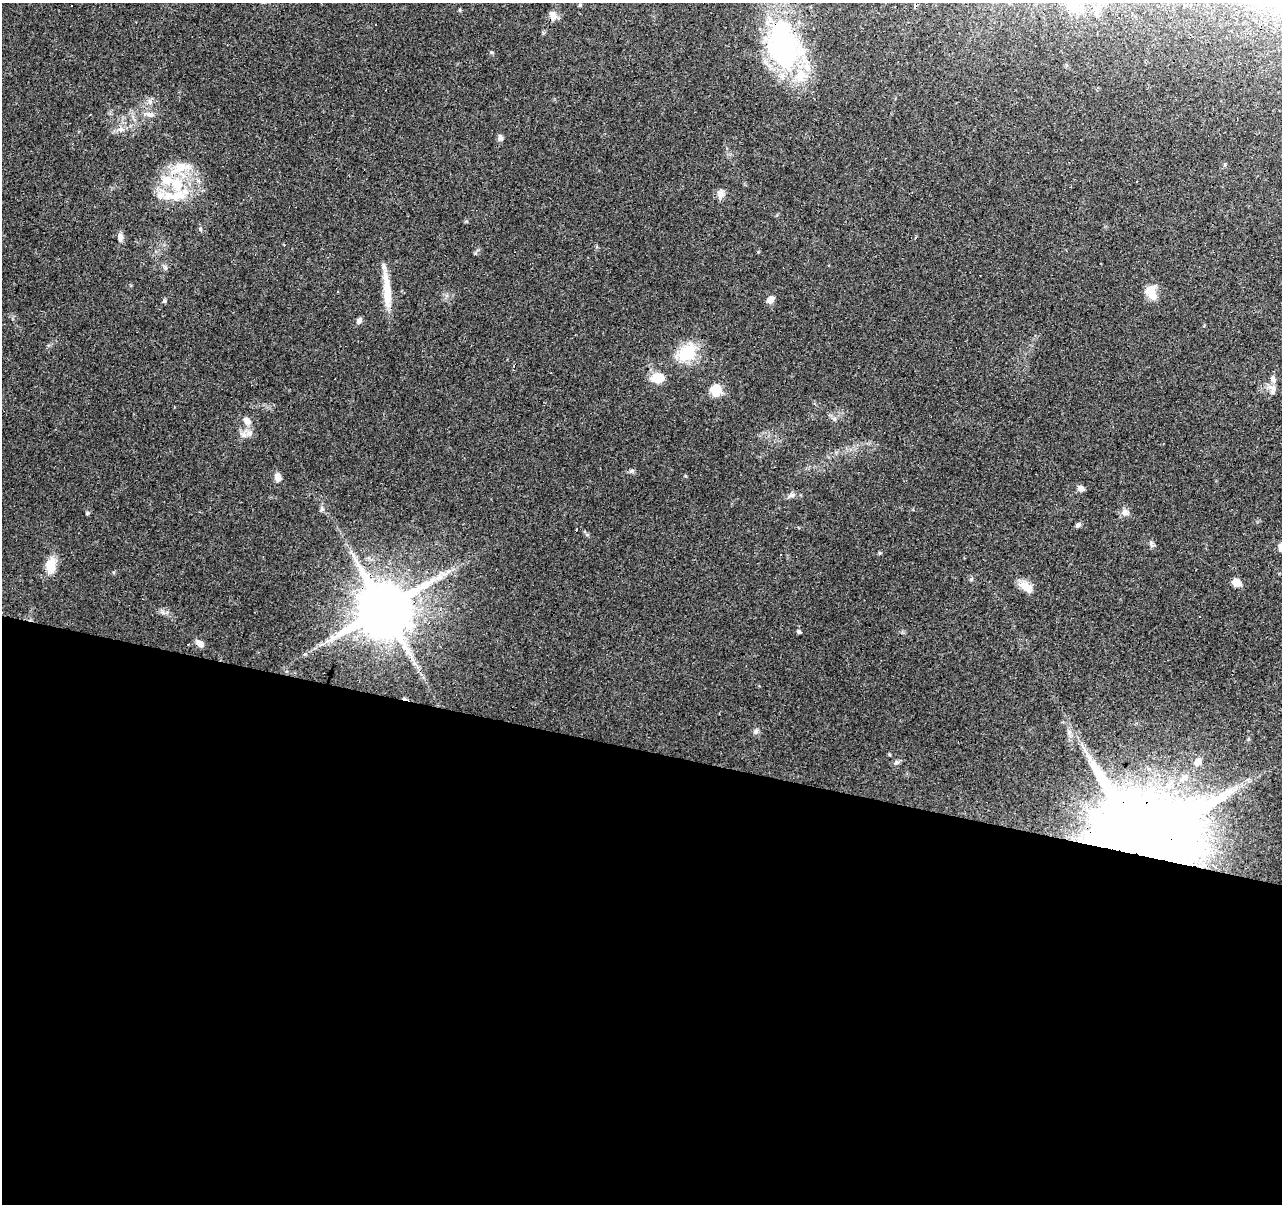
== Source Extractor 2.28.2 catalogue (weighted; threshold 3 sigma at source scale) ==
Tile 14 of 4 x 4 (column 2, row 4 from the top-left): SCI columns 1281-2560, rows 217-1418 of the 5122 x 5305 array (HDU 1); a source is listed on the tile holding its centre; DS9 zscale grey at full resolution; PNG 1284 x 1206 px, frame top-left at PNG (2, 3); no overlay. Shown black and unused: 38% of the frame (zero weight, under 3 of 4 exposures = <1% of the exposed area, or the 3 px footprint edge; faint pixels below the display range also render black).
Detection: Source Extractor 2.28.2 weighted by HDU 2 'WHT'; one run over the whole footprint, this tile lists its part. Background 0.0456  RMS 0.0046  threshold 0.0206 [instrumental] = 3 sigma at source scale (4.5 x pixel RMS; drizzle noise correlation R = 1.50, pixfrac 1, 0.0396/0.0396 arcsec/px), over >= 5 px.
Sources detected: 62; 9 cosmic-ray / hot-pixel residue — not listed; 6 inside a brighter listed object's ellipse — not listed separately; the other 47 listed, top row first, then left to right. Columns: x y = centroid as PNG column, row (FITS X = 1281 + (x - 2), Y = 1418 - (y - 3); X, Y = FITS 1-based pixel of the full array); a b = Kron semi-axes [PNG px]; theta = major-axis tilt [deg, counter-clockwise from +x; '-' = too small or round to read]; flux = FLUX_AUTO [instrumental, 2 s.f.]
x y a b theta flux
580 5 6 4 46 0.57
1073 5 18 15 44 8.7
1097 8 13 7 62 2.7
553 15 13 8 -52 2.5
783 46 61 39 -74 84
491 52 6 4 -44 0.57
150 114 11 6 -17 2.1
121 129 9 8 - 2.2
500 138 10 6 -64 1.4
177 185 57 20 52 25
720 194 13 9 85 2.5
200 229 6 4 90 0.61
120 237 9 6 -88 2.3
165 268 7 6 - 0.98
387 290 55 8 -85 11
1151 292 18 12 -71 6.6
771 299 11 7 44 2.5
164 301 6 4 43 0.65
359 320 8 6 62 1.4
687 352 24 18 46 17
658 378 12 9 1 9.6
1272 389 16 9 -67 3.2
716 390 12 12 - 7.3
834 419 6 5 - 0.97
247 420 12 7 -36 2.6
249 433 10 9 - 2.8
277 477 11 8 -86 2.6
1080 488 8 6 -33 2
791 495 10 5 24 1.4
322 509 6 6 - 0.94
1125 512 9 9 - 2.5
87 513 5 4 - 0.6
1078 525 8 5 38 1.1
1151 543 8 6 -48 1.2
780 555 3 2 - 0.72
51 566 17 10 82 9.7
1236 582 10 7 -16 4.2
1026 586 18 10 -31 5
384 609 15 14 - 3200
162 611 10 4 -57 1.1
799 632 5 4 - 1
200 643 9 7 -32 2.7
756 731 8 6 58 1.2
896 762 8 6 3 1.1
1198 762 12 8 57 3.4
1148 768 6 4 -19 0.88
1139 843 23 20 62 16000
Overlapping masked pixels (flux is a lower limit): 4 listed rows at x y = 553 15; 783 46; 384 609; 1139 843
Isophote crosses this tile's border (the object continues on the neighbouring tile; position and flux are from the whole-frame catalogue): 2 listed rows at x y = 1073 5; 1097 8
Unlisted compact peaks at least as high as the median listed source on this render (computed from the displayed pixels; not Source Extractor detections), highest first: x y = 685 476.